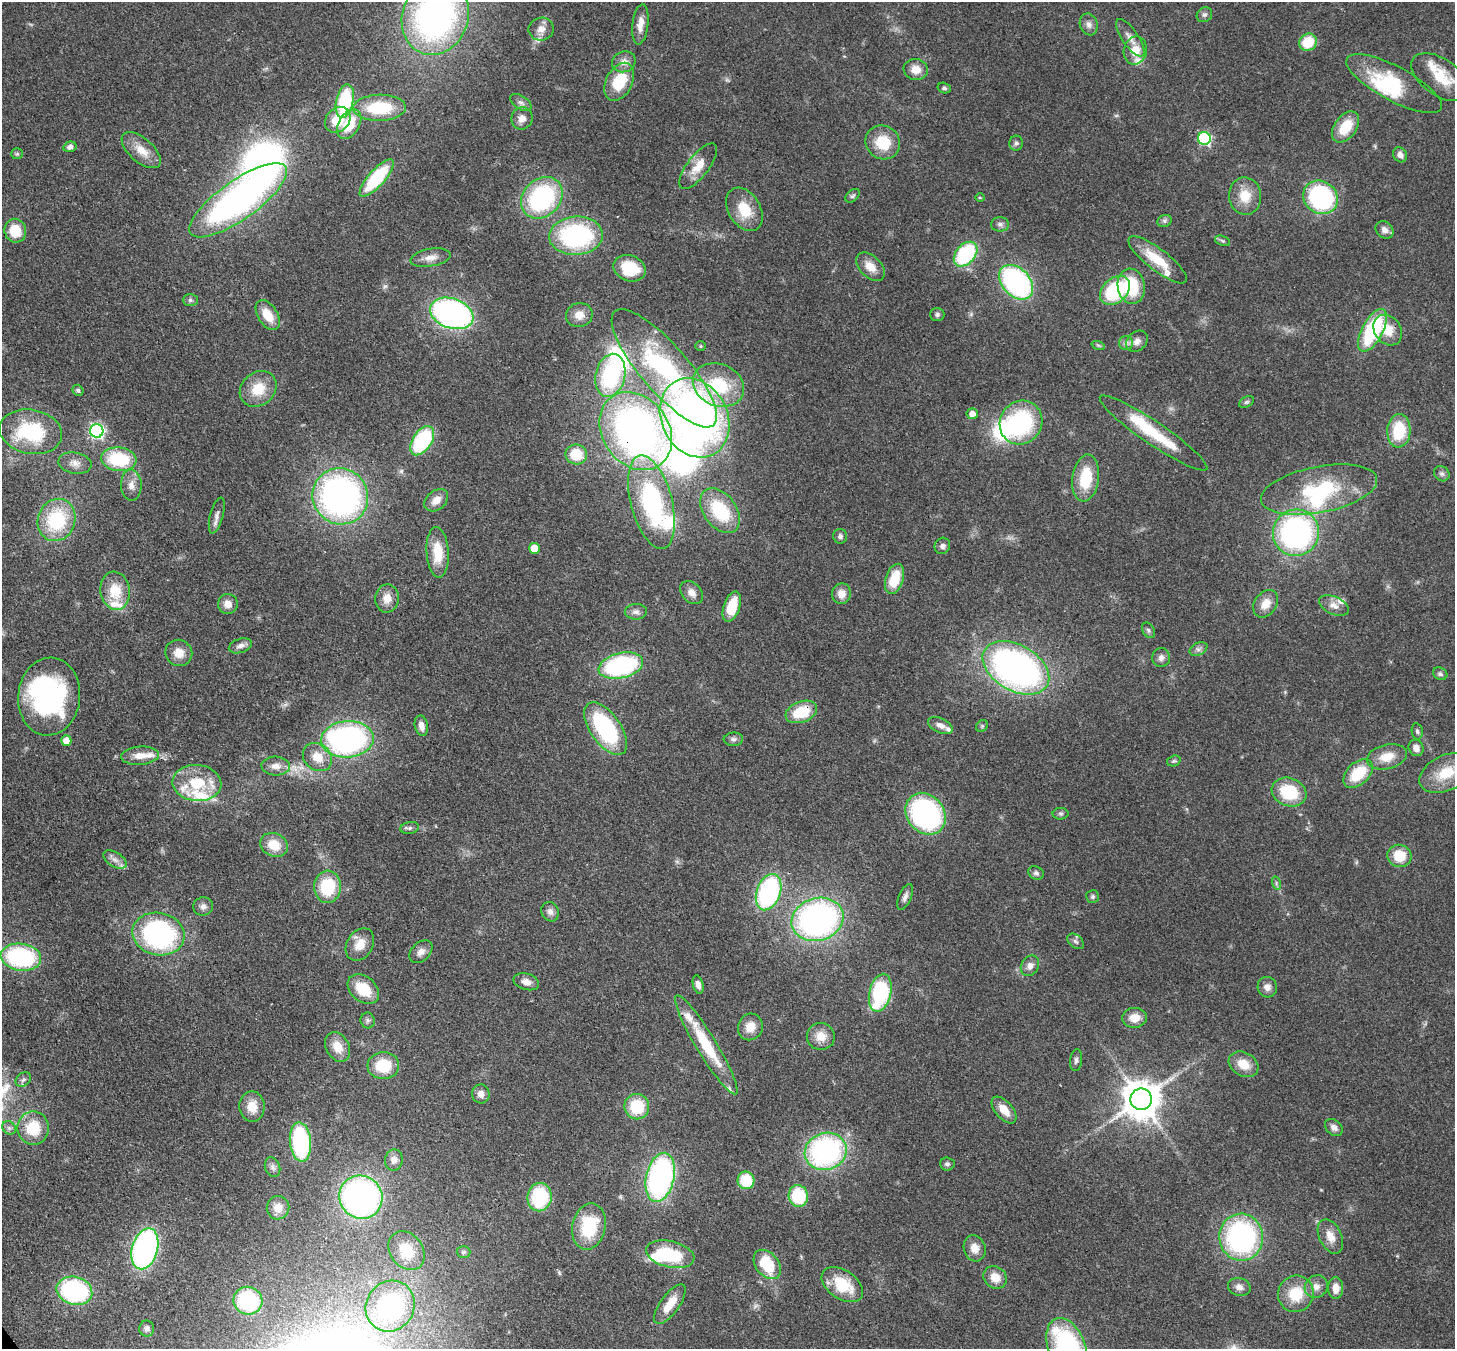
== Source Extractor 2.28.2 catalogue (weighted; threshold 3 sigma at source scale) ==
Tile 7 of 4 x 4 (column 3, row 2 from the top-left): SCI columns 2986-4438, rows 3040-4386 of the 5970 x 5942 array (HDU 1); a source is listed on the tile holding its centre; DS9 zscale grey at full resolution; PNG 1457 x 1351 px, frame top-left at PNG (2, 2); each listed source drawn as its Kron ellipse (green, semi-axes under 4 px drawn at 4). Shown black and unused: <1% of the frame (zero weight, under 3 of 4 exposures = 7% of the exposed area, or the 3 px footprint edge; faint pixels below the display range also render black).
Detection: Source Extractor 2.28.2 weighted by HDU 2 'WHT'; one run over the whole footprint, this tile lists its part. Background 0.0754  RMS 0.0038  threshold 0.0172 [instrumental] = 3 sigma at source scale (4.5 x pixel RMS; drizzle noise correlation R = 1.50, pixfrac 1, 0.05/0.05 arcsec/px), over >= 5 px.
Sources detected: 235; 2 too faint to see at this stretch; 7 inside a brighter object's white glare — neither listed nor drawn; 17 inside a brighter listed object's ellipse — not listed separately; the other 209 listed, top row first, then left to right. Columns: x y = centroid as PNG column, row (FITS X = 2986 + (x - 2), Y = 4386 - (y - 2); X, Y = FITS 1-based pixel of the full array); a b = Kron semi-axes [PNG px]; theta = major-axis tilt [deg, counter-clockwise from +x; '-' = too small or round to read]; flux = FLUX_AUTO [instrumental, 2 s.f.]
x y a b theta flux
1204 15 8 7 - 1.2
435 16 39 33 71 140
640 24 20 8 84 4
1089 24 11 8 -72 2
541 29 12 11 - 3.1
1130 38 22 8 -55 3.4
1308 42 9 8 - 11
1135 50 14 11 77 6.1
624 62 12 10 21 3
916 70 12 10 -8 4.4
1440 77 33 18 -35 13
619 82 20 13 62 15
1394 84 53 17 -28 22
944 88 7 5 -16 0.87
345 101 17 8 77 28
521 103 12 6 -31 1.6
380 108 26 13 2 21
522 118 11 10 - 3.1
338 120 14 11 46 9.6
349 124 16 10 59 13
1346 127 17 11 54 11
1204 138 6 6 - 51
883 142 18 16 -36 11
1016 143 7 7 - 1.1
70 147 7 5 15 1.8
141 150 24 12 -41 6.4
17 154 6 5 - 0.63
1400 155 8 6 -55 1.9
698 166 28 11 52 6.6
377 178 24 8 48 28
852 196 8 5 40 0.85
1245 196 19 16 -86 8.2
1320 197 18 16 -39 55
542 198 23 18 44 54
980 198 5 3 - 0.41
238 200 58 19 35 150
744 209 23 16 -59 10
1165 221 7 6 - 1
1000 224 9 7 0 1.4
1385 230 10 8 -42 2.2
15 231 12 10 -72 9
576 236 27 19 3 57
1222 241 8 4 -20 0.77
966 254 14 9 48 35
430 258 20 8 10 3.7
1158 260 36 11 -38 12
870 267 17 10 -44 5.2
630 268 16 13 -22 14
1016 282 20 13 -47 77
1131 286 17 13 -80 19
1115 290 17 12 42 29
190 300 7 6 - 0.97
452 313 22 15 -19 120
268 315 17 9 -57 7.7
579 315 13 12 - 4.2
937 315 7 6 - 1
1372 330 23 10 62 36
1388 330 16 13 -54 7
1137 341 12 9 42 2.4
1126 343 7 7 - 1.4
1098 345 7 4 -18 0.56
700 346 5 4 - 0.55
664 368 75 23 -49 67
610 375 22 15 77 37
718 385 26 21 -23 22
258 389 20 16 41 9.5
78 390 6 5 - 0.76
1247 402 8 5 26 0.86
972 414 6 5 - 3
695 418 41 33 -63 190
1021 422 22 21 - 42
97 431 7 6 - 86
636 431 42 33 -54 180
1399 431 17 11 85 17
31 432 32 22 -10 31
1153 433 64 11 -34 21
422 441 16 9 56 35
576 454 10 10 - 11
119 459 17 11 -6 24
75 463 17 10 -10 3.4
1442 474 8 7 - 1.2
1086 478 23 13 82 15
131 485 15 10 -88 3.3
1319 490 59 23 11 32
340 496 28 27 - 140
436 500 13 9 40 3.8
651 502 48 20 -75 52
720 511 25 16 -53 23
217 515 18 6 75 2.1
57 520 21 18 70 28
1296 533 23 23 - 97
840 536 7 7 - 1.2
942 546 8 7 - 1.4
534 548 5 5 - 8.2
438 552 25 11 -87 10
895 579 15 8 71 11
115 591 19 14 -81 10
691 592 13 9 -47 2.8
841 594 10 9 - 4
387 598 14 11 87 4.4
228 604 10 10 - 3.1
1266 604 15 11 55 5.1
1334 605 16 9 -25 3.2
732 607 16 8 71 11
636 612 11 8 2 1.7
1148 630 8 5 -60 0.92
240 646 12 7 18 2.1
1198 649 9 6 26 1.4
179 653 14 13 - 4.9
1161 658 9 9 - 1.9
621 666 23 12 13 56
1016 668 36 23 -30 160
1440 674 7 6 - 1
49 697 39 31 84 63
801 712 16 10 20 14
940 725 13 7 -25 2.4
421 726 10 6 -77 2.5
982 726 6 5 - 0.62
606 729 30 15 -55 41
1417 731 8 5 -80 0.9
347 739 26 18 4 100
733 739 9 6 4 1.3
66 741 5 5 - 4.8
1416 748 8 7 - 2.4
140 756 19 9 5 5
317 757 16 12 -39 6.5
1387 757 20 12 13 7
1174 761 7 5 19 0.7
276 766 14 9 -3 3.3
1358 773 17 11 43 15
1446 773 28 17 25 13
197 783 24 18 -5 17
1289 792 18 14 -20 17
925 814 22 18 -52 75
1061 814 8 6 0 0.88
410 828 9 6 9 1.2
274 845 14 11 -26 7.4
1399 856 12 11 - 9.5
115 860 13 7 -32 2.3
1036 873 8 6 -29 1.1
1276 883 6 4 -73 0.66
328 887 16 13 85 19
769 892 19 12 70 66
905 897 14 6 66 1.8
1093 897 6 6 - 0.86
203 906 10 9 - 1.8
550 912 10 8 -65 2
818 919 26 21 18 120
158 934 26 21 -13 75
1076 941 9 6 -39 1.1
360 944 17 13 57 5.8
421 952 13 9 46 2.5
21 957 20 13 -8 51
1030 966 11 8 58 2.4
526 982 13 8 -16 3.1
698 985 9 5 -76 2
1267 987 10 9 - 2.5
363 989 17 12 -40 12
880 993 19 10 76 37
1134 1018 12 10 5 4.9
368 1020 8 7 - 1.2
750 1027 13 12 - 5.1
821 1036 14 13 - 5.5
706 1045 57 10 -59 24
338 1047 16 11 -62 6.1
1076 1060 11 6 84 1.2
1244 1064 15 11 -28 7
383 1066 16 13 5 14
23 1080 8 6 36 1.1
481 1094 9 9 - 2.6
1141 1099 11 10 - 1200
252 1107 15 12 -88 6.2
637 1107 13 12 - 15
1004 1110 16 8 -49 5.3
1334 1127 10 7 -41 2
9 1128 7 6 - 1
33 1128 16 16 - 13
300 1142 20 10 -84 42
826 1151 21 18 19 80
394 1160 10 9 - 2.5
947 1164 7 6 - 0.96
273 1167 10 7 -69 1.5
660 1177 25 14 78 98
746 1180 9 8 - 15
798 1196 11 9 -77 21
361 1197 22 21 - 130
539 1197 14 12 80 27
278 1208 12 11 - 4.4
589 1227 23 16 78 20
1330 1236 18 11 -65 4.9
1241 1237 23 22 - 77
975 1248 13 11 -72 4.2
145 1249 21 13 74 110
407 1251 21 16 -53 11
464 1252 7 6 - 0.82
670 1254 24 13 -13 25
767 1264 16 11 -51 18
995 1277 12 10 -37 5
842 1285 23 14 -34 15
1239 1287 11 9 -14 2.3
1316 1287 12 11 - 2.8
1336 1288 11 7 -89 3.9
74 1291 18 14 -15 59
1296 1294 18 17 - 12
248 1301 14 14 - 29
670 1304 23 9 54 7.6
390 1306 26 24 55 55
147 1328 8 7 - 1.3
1067 1347 30 18 -69 62
Overlapping masked pixels (flux is a lower limit): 2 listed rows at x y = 636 431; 801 712
Isophote crosses this tile's border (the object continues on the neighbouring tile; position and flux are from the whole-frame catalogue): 2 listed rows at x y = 435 16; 1067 1347